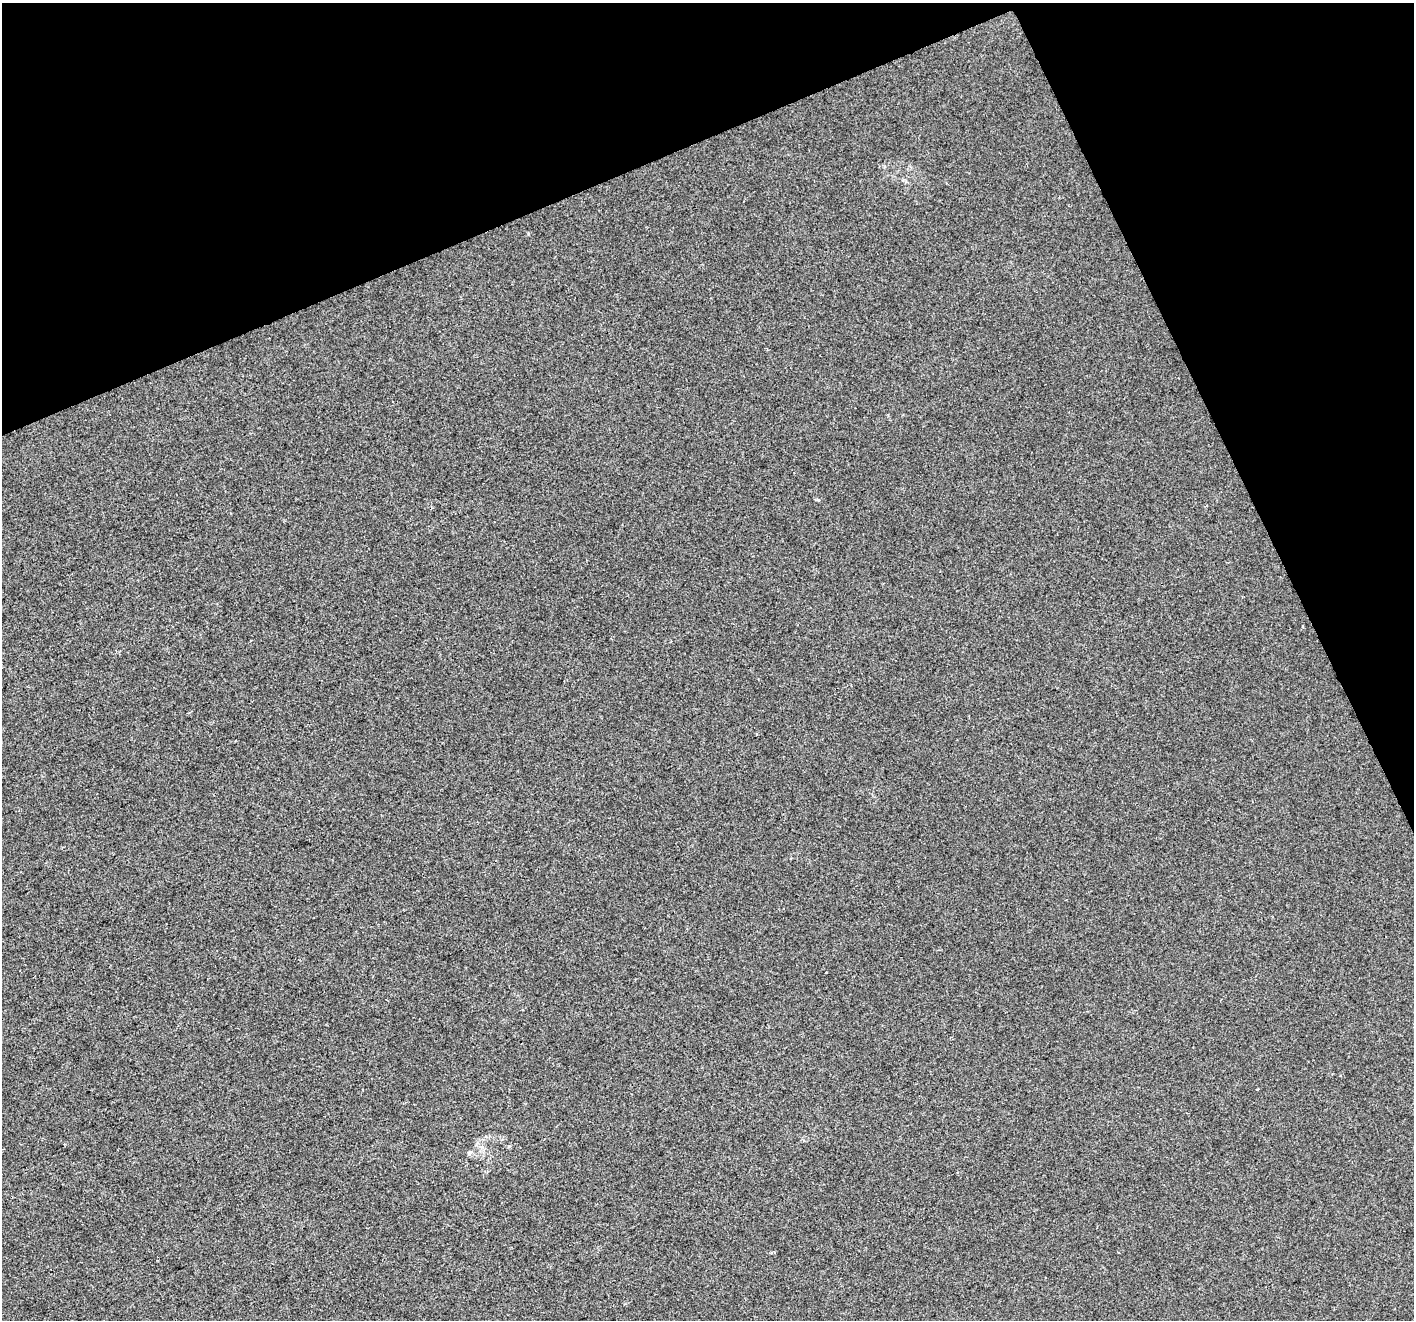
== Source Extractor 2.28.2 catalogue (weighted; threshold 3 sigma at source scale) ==
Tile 3 of 4 x 4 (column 3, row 1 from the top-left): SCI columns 2825-4236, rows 4102-5419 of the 5647 x 5507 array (HDU 1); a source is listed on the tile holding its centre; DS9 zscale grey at full resolution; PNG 1416 x 1322 px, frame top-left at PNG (2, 3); no overlay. Shown black and unused: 21% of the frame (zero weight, under 2 of 3 exposures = <1% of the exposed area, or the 3 px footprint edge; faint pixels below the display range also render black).
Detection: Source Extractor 2.28.2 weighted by HDU 2 'WHT'; one run over the whole footprint, this tile lists its part. Background 0.00657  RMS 0.0046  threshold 0.0208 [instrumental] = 3 sigma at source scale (4.5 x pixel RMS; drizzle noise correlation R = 1.50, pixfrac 1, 0.0396/0.0396 arcsec/px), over >= 5 px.
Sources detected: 3; all 3 listed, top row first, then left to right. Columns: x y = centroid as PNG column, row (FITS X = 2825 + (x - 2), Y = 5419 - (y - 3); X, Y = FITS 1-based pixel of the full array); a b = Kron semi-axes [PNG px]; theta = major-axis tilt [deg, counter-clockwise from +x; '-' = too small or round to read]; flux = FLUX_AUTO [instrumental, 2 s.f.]
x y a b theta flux
756 734 3 2 - 0.53
469 1153 6 4 88 0.78
774 1252 3 3 - 0.5